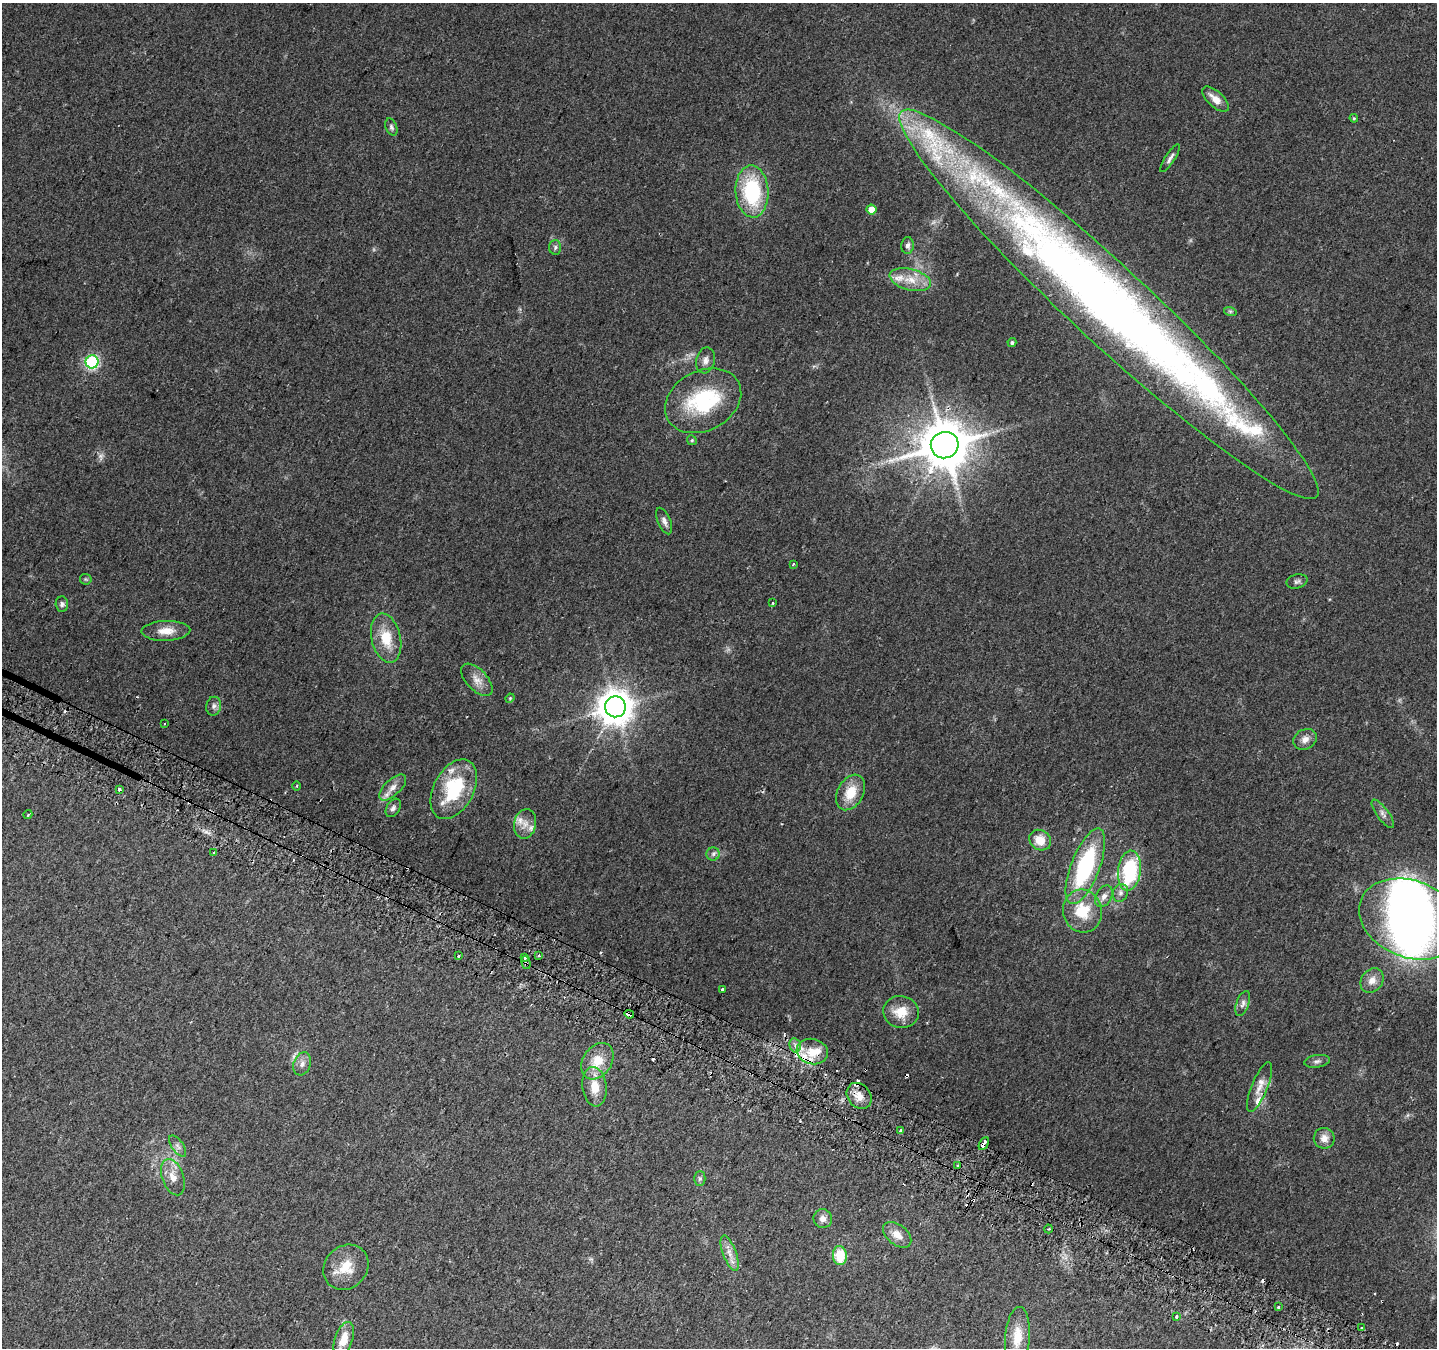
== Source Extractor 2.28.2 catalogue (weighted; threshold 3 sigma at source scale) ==
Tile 6 of 4 x 4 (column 2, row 2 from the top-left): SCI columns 1460-2894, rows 2986-4331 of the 5781 x 5906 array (HDU 1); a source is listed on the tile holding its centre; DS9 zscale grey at full resolution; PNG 1439 x 1350 px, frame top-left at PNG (2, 3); each listed source drawn as its Kron ellipse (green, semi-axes under 4 px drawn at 4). Shown black and unused: <1% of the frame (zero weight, under 2 of 3 exposures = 2% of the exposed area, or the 3 px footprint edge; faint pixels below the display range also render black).
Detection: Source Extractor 2.28.2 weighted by HDU 2 'WHT'; one run over the whole footprint, this tile lists its part. Background 0.0588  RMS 0.008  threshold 0.0362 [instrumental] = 3 sigma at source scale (4.5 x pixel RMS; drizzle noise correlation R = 1.50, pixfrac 1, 0.0396/0.0396 arcsec/px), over >= 5 px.
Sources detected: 112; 1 too faint to see at this stretch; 2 inside a brighter object's white glare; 13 cosmic-ray / hot-pixel residue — neither listed nor drawn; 12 inside a brighter listed object's ellipse — not listed separately; the other 84 listed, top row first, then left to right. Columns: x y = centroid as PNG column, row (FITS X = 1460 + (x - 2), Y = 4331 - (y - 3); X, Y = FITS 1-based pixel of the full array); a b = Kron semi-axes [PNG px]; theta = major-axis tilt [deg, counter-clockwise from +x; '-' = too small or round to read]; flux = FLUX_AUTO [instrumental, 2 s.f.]
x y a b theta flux
1215 99 17 7 -42 8.3
1354 118 4 4 - 0.82
391 127 9 5 -67 1.9
1170 158 16 4 57 3.2
752 191 26 16 -87 66
871 210 5 5 - 8
908 246 8 6 85 2.3
555 247 7 6 - 1.8
910 280 21 10 -14 13
1109 304 283 38 -43 1100
1230 311 6 4 -18 1.1
1012 343 4 4 - 1.7
706 360 13 9 76 4.5
92 362 6 6 - 110
703 401 40 30 28 65
692 440 5 4 - 1.1
945 445 14 13 - 3600
664 521 14 6 -67 3.5
793 564 3 3 - 1.8
86 579 6 5 - 1.2
1297 581 11 7 14 2.4
772 603 3 3 - 2.2
62 604 8 6 -87 2.1
166 631 24 10 2 11
386 638 25 14 -77 22
477 680 20 10 -46 7.9
510 698 4 4 - 0.84
214 706 9 7 79 3
615 707 10 10 - 1600
164 724 3 2 - 0.87
1305 739 12 9 28 5.4
297 786 4 3 - 0.79
393 787 17 8 43 6.3
119 789 3 3 - 5.3
454 789 32 20 61 55
851 792 19 13 61 17
393 808 10 6 58 2.7
1383 814 17 6 -54 3.7
28 815 4 3 - 1.3
525 824 15 11 80 7.2
1040 840 11 9 -38 13
214 852 4 3 - 1.4
713 854 6 6 - 2.1
1085 866 40 14 69 88
1129 871 20 11 83 68
1120 893 9 7 67 3.2
1104 896 11 8 61 4.6
1082 911 21 19 -76 27
1410 919 53 38 -21 340
539 955 3 3 - 1.1
458 956 3 3 - 2.4
525 957 3 3 - 5.5
526 963 7 4 -75 2.3
1372 980 13 10 51 7
723 989 4 3 - 22
1243 1003 13 6 69 3.4
901 1012 18 16 -10 16
629 1014 5 3 - 22
795 1045 7 5 -75 3
812 1052 16 12 -14 14
597 1061 20 14 56 17
1317 1061 13 6 9 2.7
302 1064 12 8 70 4.3
595 1087 20 12 -83 15
1259 1087 26 8 68 8.4
859 1096 14 11 -51 7.7
900 1130 3 3 - 3.2
1324 1138 10 10 - 5.8
984 1143 7 3 62 15
178 1146 12 5 -55 3.1
958 1166 4 3 - 1.2
173 1177 19 10 -70 9.3
700 1179 7 5 89 1.8
823 1219 9 9 - 4.7
1049 1229 4 3 - 0.81
897 1235 16 10 -39 8.1
730 1253 19 6 -69 6.7
840 1256 9 7 -85 23
346 1267 24 21 45 18
1278 1307 3 2 - 2.8
1176 1317 3 3 - 1.8
1361 1327 3 3 - 3.1
1017 1337 30 12 86 18
344 1339 18 9 71 12
Overlapping masked pixels (flux is a lower limit): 5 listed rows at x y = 945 445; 526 963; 629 1014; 1259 1087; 984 1143
Isophote crosses this tile's border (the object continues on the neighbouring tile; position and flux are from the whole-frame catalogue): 1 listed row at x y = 1410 919